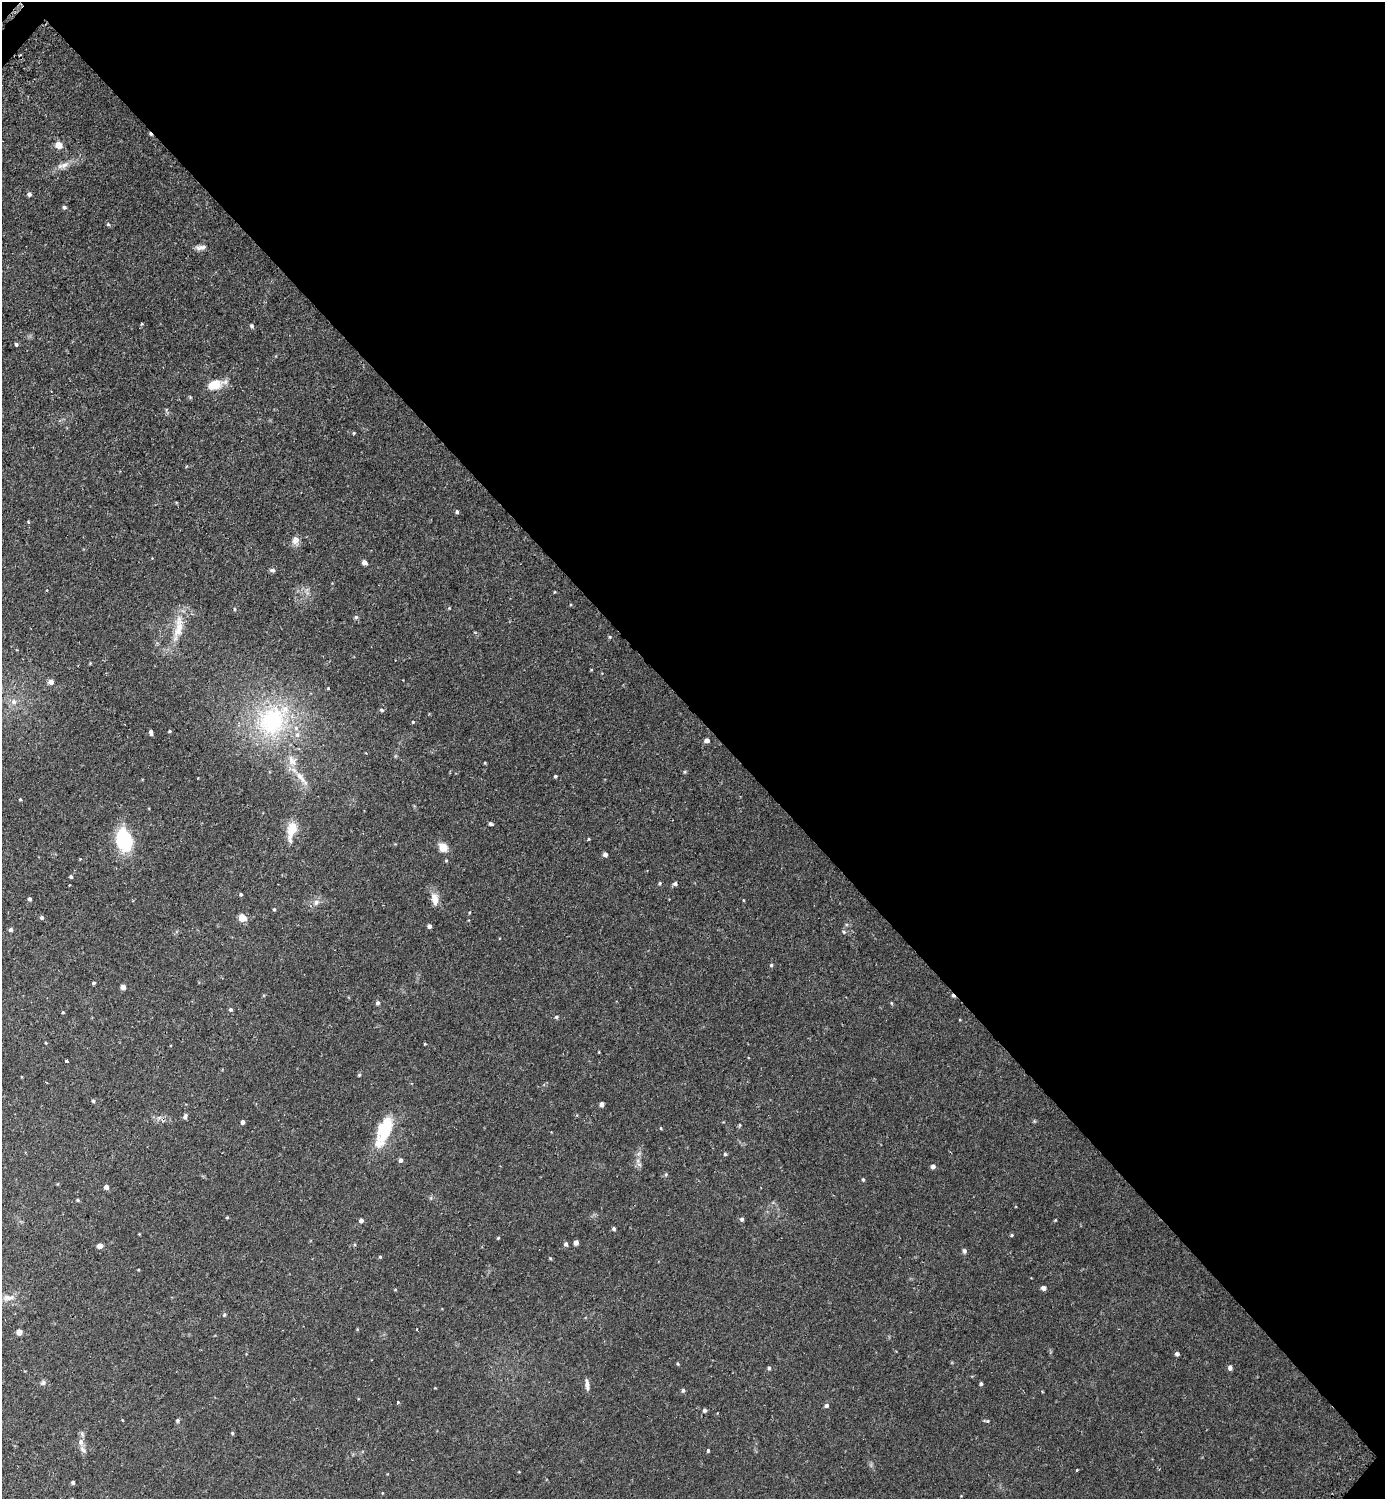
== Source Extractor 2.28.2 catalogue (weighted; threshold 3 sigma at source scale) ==
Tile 8 of 4 x 4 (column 4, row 2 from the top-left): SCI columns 4325-5707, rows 3011-4507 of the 6025 x 6022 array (HDU 1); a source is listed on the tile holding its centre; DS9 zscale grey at full resolution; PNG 1387 x 1501 px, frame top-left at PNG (2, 2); no overlay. Shown black and unused: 48% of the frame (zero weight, under 2 of 3 exposures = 3% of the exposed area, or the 3 px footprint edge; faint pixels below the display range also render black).
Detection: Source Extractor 2.28.2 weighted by HDU 2 'WHT'; one run over the whole footprint, this tile lists its part. Background 0.0441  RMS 0.0046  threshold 0.0207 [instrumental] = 3 sigma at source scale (4.5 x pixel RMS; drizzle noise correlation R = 1.50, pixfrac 1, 0.05/0.05 arcsec/px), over >= 5 px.
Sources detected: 135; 5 cosmic-ray / hot-pixel residue — not listed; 6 inside a brighter listed object's ellipse — not listed separately; the other 124 listed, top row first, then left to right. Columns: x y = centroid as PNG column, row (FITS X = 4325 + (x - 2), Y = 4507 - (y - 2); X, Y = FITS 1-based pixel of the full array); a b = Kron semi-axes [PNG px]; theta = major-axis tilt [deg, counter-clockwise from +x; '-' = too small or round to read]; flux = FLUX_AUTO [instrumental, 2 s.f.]
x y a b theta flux
59 145 6 6 - 4.5
63 165 20 7 20 3.6
29 194 5 4 - 1.1
64 207 5 4 - 0.79
108 224 5 4 - 0.59
201 247 14 6 5 2
142 324 4 3 - 0.51
251 326 6 5 - 0.96
16 344 4 4 - 0.73
215 385 15 7 16 11
354 433 4 4 - 0.39
457 512 5 4 - 0.7
28 522 4 4 - 0.46
295 540 12 10 -82 2.5
365 563 5 4 - 2.3
272 570 7 5 -17 0.87
554 592 4 3 - 0.29
449 608 4 4 - 0.35
234 609 5 3 - 0.45
356 617 5 5 - 0.77
178 628 43 12 79 11
610 637 5 4 - 0.53
51 682 5 5 - 2.7
14 702 9 8 - 2.3
382 710 6 4 -27 0.74
272 721 33 29 59 51
413 722 4 4 - 0.38
170 731 4 4 - 0.57
151 732 6 3 -79 1.3
707 740 5 4 - 2.1
485 763 4 3 - 0.4
685 772 5 4 - 0.51
299 776 28 9 -49 6.4
555 776 4 3 - 0.59
20 799 4 3 - 0.43
490 824 4 4 - 0.86
292 830 20 9 75 9.2
589 839 4 3 - 0.38
124 840 19 13 -76 35
443 847 10 8 -41 5.2
605 854 5 4 - 1.5
80 859 3 3 - 0.37
71 877 5 4 - 0.65
660 883 5 4 - 0.57
675 884 5 5 - 0.96
241 894 4 4 - 0.71
29 899 4 4 - 0.98
435 899 13 7 -78 5
743 900 4 3 - 0.29
316 902 10 8 56 2.1
274 909 4 4 - 0.59
470 912 4 2 - 0.37
42 918 4 4 - 0.94
242 918 8 7 - 4.4
429 926 4 4 - 1.4
11 930 5 4 - 1.1
844 932 5 5 - 0.67
771 965 5 4 - 0.57
94 983 4 3 - 0.67
123 987 4 4 - 2.6
378 1003 6 5 - 0.95
891 1003 5 3 - 0.41
231 1009 5 5 - 0.83
63 1012 4 3 - 0.36
556 1017 5 4 - 0.75
46 1043 3 3 - 0.41
424 1044 4 3 - 0.42
599 1052 4 2 - 0.29
66 1061 3 3 - 1.2
359 1075 5 4 - 0.6
93 1101 4 4 - 0.79
602 1104 4 4 - 1.9
159 1117 7 5 1 1.2
185 1117 6 4 65 1.4
243 1122 4 4 - 1.4
740 1125 6 4 89 0.43
661 1128 4 3 - 0.39
385 1134 32 12 54 13
725 1154 4 4 - 0.62
401 1160 5 5 - 1.3
639 1164 7 4 -19 0.89
933 1166 5 4 - 1.5
666 1174 5 5 - 0.59
863 1179 5 4 - 0.56
106 1187 4 4 - 1.9
78 1200 4 3 - 0.54
227 1217 4 3 - 0.42
742 1219 5 5 - 0.94
361 1220 4 4 - 1.7
1055 1220 4 3 - 0.35
614 1229 4 4 - 0.95
1012 1235 5 4 - 0.51
498 1238 4 3 - 0.42
576 1242 4 4 - 2.4
566 1244 5 5 - 1.2
99 1246 6 5 - 1.7
964 1251 6 5 - 0.94
380 1257 4 4 - 0.46
550 1258 5 3 - 0.43
1043 1288 5 5 - 1.5
395 1290 5 3 - 0.34
8 1298 19 8 5 3.7
224 1315 5 5 - 0.72
417 1329 3 2 - 0.51
19 1332 5 4 - 4.5
1177 1354 4 4 - 1.2
678 1364 5 4 - 0.53
769 1368 5 4 - 0.69
1230 1368 5 5 - 1.5
43 1383 8 7 - 1.2
981 1384 4 3 - 0.7
587 1385 13 5 -83 2.1
683 1390 5 4 - 0.82
398 1402 3 3 - 0.58
826 1405 5 5 - 1.1
705 1410 4 4 - 1.1
177 1420 5 5 - 0.73
986 1421 8 4 -9 0.64
232 1433 4 3 - 0.54
81 1442 10 8 -78 2.2
708 1451 4 3 - 0.78
1077 1470 3 3 - 0.38
73 1482 4 3 - 1
382 1493 4 3 - 0.27